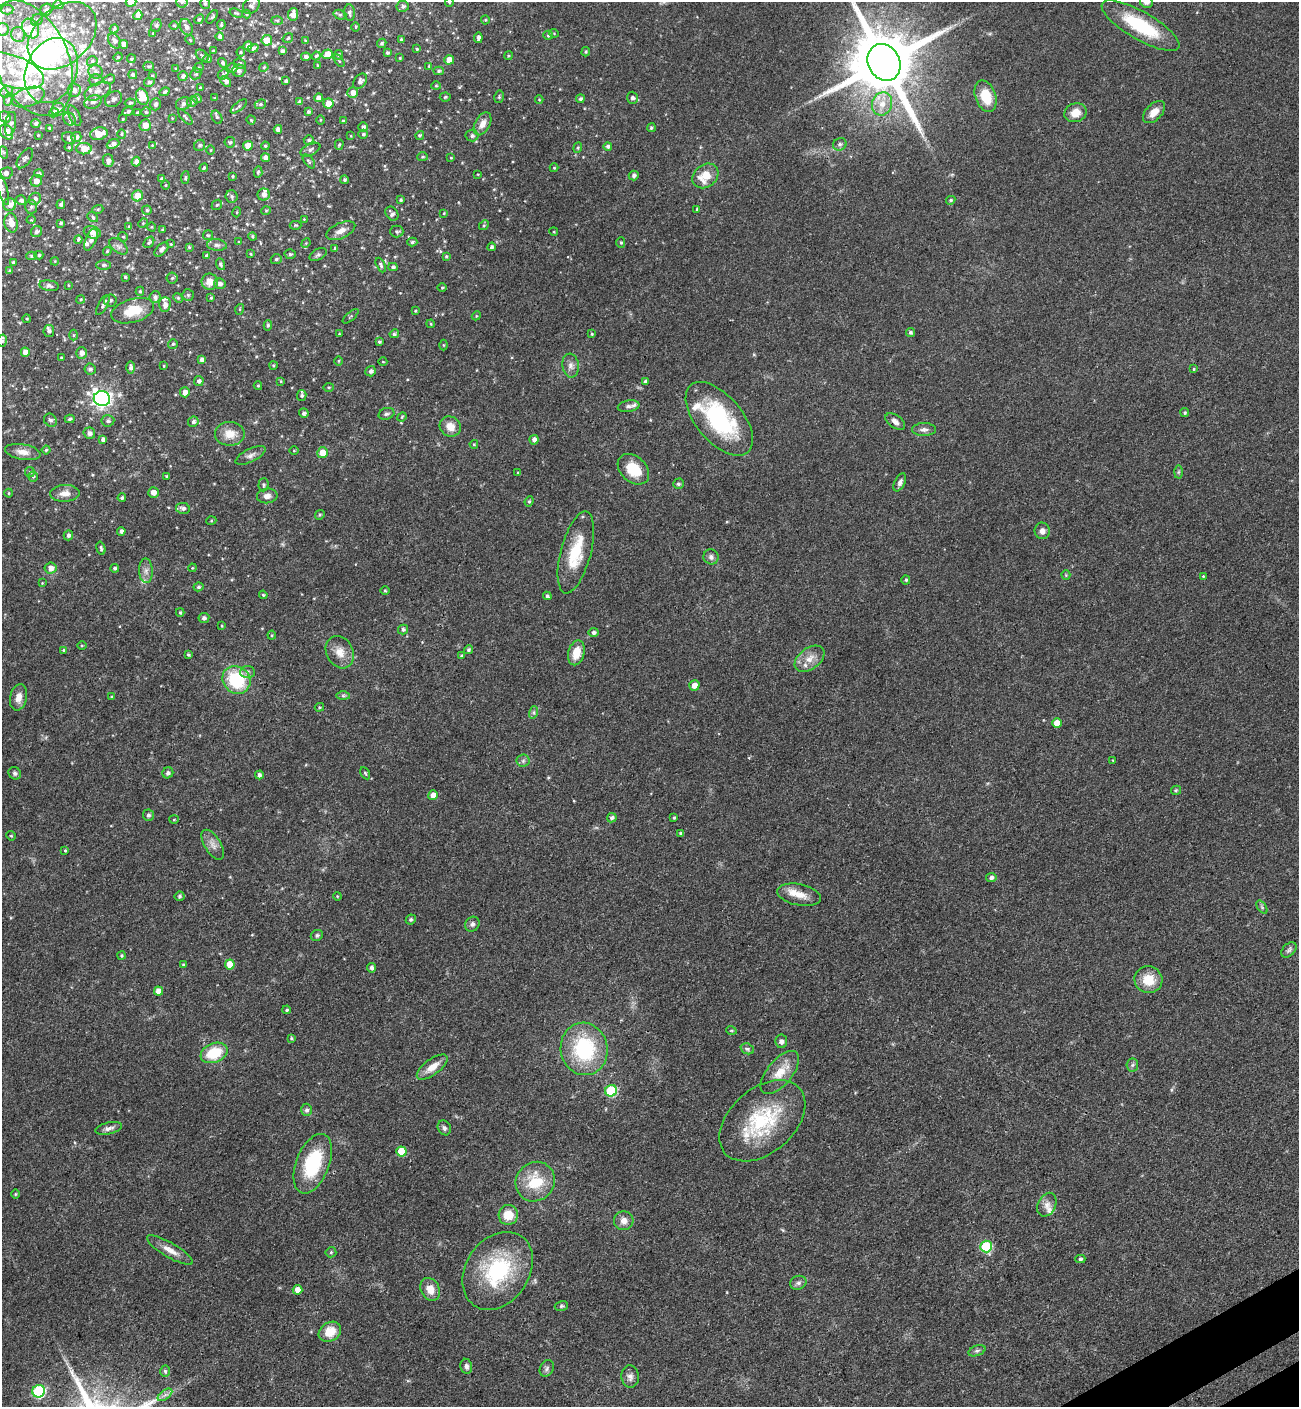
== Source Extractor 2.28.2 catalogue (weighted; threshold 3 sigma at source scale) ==
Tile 6 of 4 x 4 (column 2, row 2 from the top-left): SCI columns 1676-2972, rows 2911-4315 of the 5807 x 5820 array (HDU 1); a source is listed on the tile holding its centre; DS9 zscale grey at full resolution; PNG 1301 x 1409 px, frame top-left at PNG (2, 2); each listed source drawn as its Kron ellipse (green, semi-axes under 4 px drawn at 4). Shown black and unused: <1% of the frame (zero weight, under 3 of 4 exposures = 9% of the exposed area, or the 3 px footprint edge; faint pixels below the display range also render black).
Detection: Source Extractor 2.28.2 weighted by HDU 2 'WHT'; one run over the whole footprint, this tile lists its part. Background 0.0416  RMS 0.0055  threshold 0.025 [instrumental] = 3 sigma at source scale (4.5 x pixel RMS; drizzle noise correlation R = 1.50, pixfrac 1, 0.05/0.05 arcsec/px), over >= 5 px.
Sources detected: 503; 4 inside a brighter object's white glare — neither listed nor drawn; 28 inside a brighter listed object's ellipse — not listed separately; the other 471 listed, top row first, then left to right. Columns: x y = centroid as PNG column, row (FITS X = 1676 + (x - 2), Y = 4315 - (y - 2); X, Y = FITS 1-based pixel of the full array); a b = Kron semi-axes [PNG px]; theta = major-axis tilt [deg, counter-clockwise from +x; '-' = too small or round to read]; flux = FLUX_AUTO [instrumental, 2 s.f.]
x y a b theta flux
131 2 5 5 - 5.4
182 2 6 5 - 1.1
449 2 4 4 - 0.6
1146 2 6 6 - 2.5
205 3 5 4 - 0.93
58 5 5 4 - 1.1
251 5 9 7 44 1.9
403 6 6 5 - 1.4
7 10 6 5 - 1
46 10 6 5 - 1.2
236 13 7 3 -18 0.66
349 13 8 5 -84 1.5
247 14 4 4 - 0.61
293 14 6 5 - 3.2
138 15 5 4 - 3
340 15 6 4 -16 0.98
212 17 7 3 54 0.72
199 19 5 4 - 0.9
37 20 6 5 - 1.1
485 20 4 4 - 0.59
277 21 5 4 - 0.75
156 25 6 5 - 1.1
174 25 4 3 - 0.49
221 25 5 4 - 0.75
1140 26 44 14 -30 34
186 27 8 6 -64 2
356 27 4 3 - 0.5
30 28 10 8 -58 10
3 29 6 6 - 1.6
114 29 5 3 - 0.74
153 33 3 3 - 0.53
554 33 5 3 - 0.44
18 34 7 7 - 1.9
548 35 5 4 - 0.75
62 36 39 27 43 27
220 36 4 4 - 1.8
288 38 6 3 34 0.52
478 38 5 3 - 1.8
401 39 4 4 - 0.71
190 40 5 4 - 0.61
267 40 5 5 - 8.8
114 41 8 5 -61 1.8
306 41 4 4 - 0.68
382 43 5 4 - 0.93
124 44 4 4 - 2.9
248 46 4 4 - 3
253 48 5 4 - 1.1
417 49 4 3 - 0.57
214 51 3 3 - 0.79
282 51 4 4 - 1.4
241 52 4 4 - 0.63
586 52 5 3 - 0.67
387 53 3 3 - 0.95
328 54 5 5 - 8
338 55 5 4 - 0.94
202 56 7 4 -41 1
316 56 4 3 - 0.8
508 56 4 3 - 0.51
118 57 4 4 - 0.54
306 57 4 4 - 1.3
31 58 61 37 -66 76
400 58 3 2 - 0.49
131 59 4 4 - 0.84
208 59 4 4 - 1
449 60 5 4 - 7
92 61 5 5 - 1
339 61 7 3 -56 0.59
884 62 19 16 -62 6100
222 63 5 4 - 1
240 64 6 5 - 1.3
318 65 4 3 - 0.52
149 66 5 4 - 0.83
429 66 4 3 - 0.54
264 67 5 3 - 0.52
199 68 5 4 - 0.82
233 68 5 5 - 1.2
176 69 3 2 - 0.52
11 71 34 15 -19 17
51 71 34 25 66 25
95 71 7 6 - 1.8
239 71 6 6 - 1.7
439 71 5 4 - 1.1
133 74 4 4 - 1.1
196 74 6 5 - 0.81
223 74 6 4 47 0.74
152 75 4 3 - 0.51
183 76 4 4 - 1.6
109 79 6 4 21 0.73
96 80 7 5 2 1.2
226 81 6 4 -44 1.7
286 81 4 3 - 1.4
360 81 8 6 54 2
149 82 5 4 - 1.2
436 86 5 4 - 0.66
200 87 3 2 - 0.48
74 90 7 6 - 2.3
98 91 14 8 26 3.7
7 92 7 5 25 1.2
165 92 5 3 - 0.92
353 93 5 5 - 3.4
986 96 16 10 -71 14
28 97 17 9 18 4.8
142 97 8 6 -71 10
445 97 5 4 - 0.8
499 97 6 4 78 0.77
215 98 3 2 - 0.37
318 98 4 4 - 3.2
632 98 6 5 - 1.4
9 99 6 4 70 0.85
114 99 9 7 35 1.6
197 99 4 4 - 1
580 99 4 4 - 1.1
539 100 4 3 - 0.44
93 102 9 6 21 2.2
192 102 5 5 - 1.1
300 102 4 4 - 1.6
130 103 5 3 - 0.86
328 103 5 5 - 6
155 104 6 5 - 1.3
184 104 8 6 24 1.4
260 104 6 4 22 0.98
882 104 12 10 71 7
239 106 10 3 40 0.89
58 109 7 6 - 1.9
128 111 5 3 - 1.2
146 112 5 5 - 0.79
308 112 4 3 - 1
1154 112 13 8 45 4.9
54 113 5 4 - 3.8
138 113 3 3 - 0.84
1075 113 11 9 19 6.4
75 116 11 5 -65 1.5
5 117 6 5 - 1.5
185 117 9 4 -47 0.97
217 117 7 4 -60 0.98
172 118 3 3 - 0.36
69 119 7 5 -53 1.5
123 119 3 2 - 0.43
251 120 4 4 - 0.57
320 120 5 3 - 0.47
343 121 3 3 - 0.56
10 124 12 5 80 2
36 124 4 4 - 1
482 124 12 7 61 4.5
145 125 6 5 - 4.7
363 127 4 4 - 1.4
50 128 4 3 - 0.66
651 128 4 4 - 1
278 129 4 4 - 2.6
6 132 8 6 -58 7.1
99 134 9 6 12 7
122 134 4 4 - 0.61
363 134 5 4 - 0.92
38 135 2 2 - 0.42
420 135 5 4 - 0.89
351 136 4 3 - 0.47
472 136 6 6 - 1.4
76 137 5 5 - 1.6
69 138 7 5 -27 1.8
309 140 5 5 - 1.2
230 142 5 5 - 0.79
113 144 6 4 25 2.3
840 144 7 6 - 1.6
152 145 4 3 - 0.41
200 145 6 5 - 1
339 145 5 4 - 0.79
248 146 5 4 - 7.9
265 146 4 3 - 0.62
608 146 4 4 - 1.4
69 147 4 4 - 0.56
578 148 5 4 - 0.77
84 149 8 5 -1 5.2
310 149 11 5 25 1.8
211 150 4 3 - 0.44
3 152 6 4 -71 0.73
422 157 5 4 - 0.75
25 158 11 6 54 1.6
265 158 5 4 - 2.3
451 158 3 3 - 0.45
108 161 6 5 - 1.9
309 161 8 4 -51 0.94
136 162 5 4 - 2.5
204 168 4 3 - 0.85
554 168 4 4 - 0.56
258 172 6 4 85 0.81
5 173 8 5 18 2.7
39 173 5 4 - 1.1
478 174 3 2 - 0.39
634 175 5 4 - 1.5
233 176 3 3 - 0.6
705 176 14 11 39 11
185 178 6 4 85 0.75
162 179 4 4 - 1.1
345 180 4 4 - 0.95
36 181 6 5 - 3.3
166 185 5 3 - 0.55
2 188 17 4 -73 2.1
264 195 6 6 - 2.4
138 196 5 5 - 6.8
232 196 6 6 - 1.2
35 199 6 6 - 2
21 200 5 4 - 1.4
401 200 3 3 - 0.91
951 200 5 4 - 0.95
9 204 6 6 - 3.1
61 204 5 4 - 1.2
217 205 6 4 42 0.73
31 207 7 6 - 1.3
98 209 5 3 - 0.64
697 209 4 4 - 0.73
147 210 5 4 - 0.9
266 211 4 4 - 0.59
237 212 5 3 - 0.53
444 213 3 3 - 0.47
392 214 7 6 - 1.8
93 217 6 4 -39 0.88
304 219 4 4 - 0.51
31 220 5 3 - 0.43
11 223 10 6 -79 5.2
61 223 4 3 - 0.95
143 223 5 4 - 0.54
296 225 6 4 0 0.69
484 225 5 4 - 0.72
129 226 3 2 - 0.42
152 227 4 3 - 0.42
162 229 4 3 - 0.53
341 231 15 7 24 4.2
397 231 6 6 - 1.1
37 232 6 5 - 1.6
92 232 9 6 -15 3.1
554 232 4 3 - 0.45
208 235 5 5 - 0.69
252 236 4 4 - 0.8
123 237 5 4 - 0.6
78 239 4 4 - 0.99
91 240 12 5 67 2.4
149 242 6 4 51 0.84
239 242 3 3 - 0.54
412 242 5 4 - 1.1
306 243 5 4 - 0.58
621 243 5 4 - 0.8
171 244 4 3 - 0.46
217 245 10 6 -8 1.7
119 246 10 6 -37 1.7
189 247 4 4 - 0.62
492 247 4 4 - 1.2
335 248 3 3 - 0.71
161 249 9 5 46 2.2
107 251 4 4 - 0.56
251 254 4 3 - 0.54
290 254 5 5 - 1.1
39 255 4 4 - 0.82
318 255 9 5 26 1.2
32 256 5 4 - 1.1
206 256 4 3 - 0.86
446 256 4 3 - 0.59
276 259 5 5 - 1.3
55 261 4 3 - 0.46
13 262 4 4 - 1
220 264 6 4 -70 0.96
103 265 7 5 1 1.2
381 265 8 4 -66 1
393 267 4 4 - 1.1
10 271 4 4 - 0.84
125 277 3 3 - 0.72
172 278 5 5 - 0.84
210 282 8 8 - 5.5
220 284 6 5 - 1.9
68 285 4 2 - 0.35
49 286 10 5 -9 2.2
442 288 4 3 - 0.5
140 291 4 4 - 0.8
188 295 5 5 - 0.93
155 297 6 5 - 1.5
178 298 5 4 - 0.69
211 298 3 3 - 0.6
81 299 4 3 - 0.58
110 300 6 6 - 1.3
165 304 7 5 88 2.5
103 305 11 4 61 1.3
240 309 5 3 - 0.5
133 311 22 11 16 12
415 311 4 3 - 0.48
351 316 10 3 41 0.74
476 316 5 3 - 0.57
27 319 4 3 - 0.59
431 324 4 3 - 0.49
268 325 5 4 - 0.85
49 331 6 5 - 1.4
910 332 5 4 - 1.1
339 334 4 3 - 0.4
394 334 5 4 - 1.1
592 334 4 3 - 0.6
73 335 5 3 - 0.66
2 341 6 4 74 0.95
379 342 4 3 - 0.94
173 344 5 5 - 0.81
443 345 5 3 - 0.53
25 352 4 4 - 4.6
81 353 6 5 - 3
61 358 3 2 - 0.57
202 360 4 4 - 1.9
338 361 5 3 - 0.53
383 362 4 3 - 0.38
273 365 4 3 - 0.61
164 366 4 3 - 0.44
571 366 12 8 -83 3
131 367 6 4 90 1.5
90 369 6 5 - 1.5
1194 369 4 4 - 0.56
371 371 5 5 - 1.8
199 381 5 5 - 1.5
281 381 4 4 - 0.55
646 381 4 4 - 1.5
258 386 4 4 - 0.64
329 387 5 3 - 0.56
185 392 5 5 - 3.5
302 396 5 4 - 0.97
102 399 8 7 - 220
628 406 11 6 9 1.8
304 413 4 4 - 1.6
1185 413 4 4 - 0.84
386 414 8 5 17 1.3
402 417 5 4 - 0.56
70 419 5 4 - 1
719 419 44 23 -50 56
50 420 7 6 - 1.4
108 421 6 5 - 1.3
193 422 5 5 - 1.5
895 422 11 6 -36 2.5
450 426 11 9 -35 6
924 429 12 6 0 2.2
89 433 6 5 - 2.3
230 434 15 12 1 7.3
103 439 4 4 - 1.9
534 440 5 4 - 2.1
474 444 4 4 - 0.62
46 450 4 4 - 0.76
294 451 4 3 - 0.44
23 452 18 7 -10 4.6
322 453 5 5 - 6.8
250 455 16 6 26 2.6
633 469 18 12 -43 15
30 472 5 5 - 0.73
1178 472 6 4 89 0.89
518 473 4 3 - 0.49
167 476 3 3 - 0.71
33 477 5 4 - 0.86
900 482 10 5 63 2
678 484 5 5 - 1
263 485 6 5 - 1
153 492 5 5 - 3.8
9 493 4 4 - 0.57
65 493 15 8 2 4.5
267 496 10 7 6 2.9
122 498 4 4 - 1.1
529 501 5 4 - 0.79
183 508 7 5 -12 1.7
320 515 5 4 - 0.71
211 521 5 3 - 0.57
121 531 4 4 - 1.6
1042 531 8 7 - 2.7
68 535 5 4 - 1.3
101 548 7 4 -74 1.1
576 552 42 15 75 22
711 557 8 7 - 1.9
51 568 6 5 - 3.4
115 568 4 4 - 1.2
192 568 4 3 - 0.43
146 571 12 7 -88 2.9
1066 575 4 4 - 0.58
1203 576 3 3 - 0.47
906 580 5 4 - 0.98
42 583 4 4 - 0.47
198 587 5 4 - 1
385 590 5 3 - 0.55
263 595 4 4 - 0.55
547 596 4 4 - 1.1
180 612 4 3 - 0.71
204 618 5 5 - 1.7
222 626 4 3 - 0.42
403 629 5 5 - 1.3
594 633 5 4 - 1.6
272 635 4 4 - 0.63
82 645 4 3 - 0.53
63 650 4 3 - 0.58
468 650 5 4 - 1
340 652 17 13 -62 6.6
576 653 13 8 75 8.5
188 654 4 3 - 0.82
461 655 4 4 - 0.79
810 659 17 10 37 6
247 672 7 6 - 1.8
236 680 15 13 -46 32
694 685 5 5 - 4
343 696 7 4 0 1
18 697 13 8 78 4.3
112 697 3 3 - 0.57
319 707 5 4 - 0.64
534 712 6 4 72 1.1
1057 723 5 5 - 6.5
523 761 6 6 - 1.3
1113 761 3 2 - 0.52
15 773 7 6 - 1.3
168 773 6 5 - 1.6
365 773 6 4 -59 0.74
259 775 4 4 - 1.6
1176 790 5 4 - 0.69
433 795 5 4 - 3.8
148 815 5 5 - 1.3
612 818 5 4 - 1.5
674 818 4 3 - 0.71
174 820 5 3 - 0.53
681 833 4 3 - 1.3
11 836 5 4 - 0.55
213 845 17 8 -58 3.8
65 850 3 3 - 0.57
991 877 5 4 - 1.7
799 895 22 10 -11 7
180 896 5 5 - 1
337 896 4 3 - 0.46
1262 907 7 4 -54 0.86
411 919 5 4 - 1
472 924 8 7 - 1.6
317 935 6 5 - 1
1289 950 9 6 46 1.5
122 956 4 4 - 0.82
230 964 5 5 - 9
183 965 3 3 - 0.82
371 968 4 4 - 1.5
1148 980 14 13 - 12
158 991 4 4 - 4.1
287 1010 4 4 - 0.93
731 1030 5 3 - 0.55
291 1038 4 3 - 0.68
781 1041 7 6 - 1.6
584 1049 26 23 -80 46
747 1049 7 5 -22 1.1
214 1053 14 9 22 20
1132 1065 6 6 - 1.2
432 1067 18 7 37 6.6
780 1072 26 12 50 10
611 1091 6 5 - 36
307 1110 6 5 - 1.5
762 1121 49 32 41 45
109 1128 13 6 13 2.4
444 1128 8 6 -61 1.5
401 1151 5 5 - 15
313 1164 31 16 68 33
535 1182 20 19 - 20
15 1194 5 3 - 0.57
1047 1205 12 9 63 3.7
508 1215 10 9 - 9.6
624 1221 9 9 - 4
986 1246 6 5 - 35
170 1250 26 7 -30 5.4
331 1252 5 5 - 0.81
1080 1259 5 4 - 0.98
498 1271 42 31 55 48
798 1283 8 7 - 1.9
430 1289 12 9 -63 5.9
298 1290 5 4 - 5.2
561 1306 7 5 15 0.98
330 1332 12 9 31 9.8
977 1351 9 5 20 1.4
466 1366 7 6 - 1.7
547 1368 9 6 61 1.7
165 1371 5 5 - 0.95
630 1377 11 8 -85 2.8
39 1391 6 6 - 60
165 1395 8 4 36 1.7
Isophote crosses this tile's border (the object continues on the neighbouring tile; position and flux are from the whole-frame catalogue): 11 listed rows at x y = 131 2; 182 2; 449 2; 1146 2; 3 29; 31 58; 884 62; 6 132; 5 173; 2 188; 2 341
Unlisted compact peaks at least as high as the median listed source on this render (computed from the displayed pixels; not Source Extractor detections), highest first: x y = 72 1372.